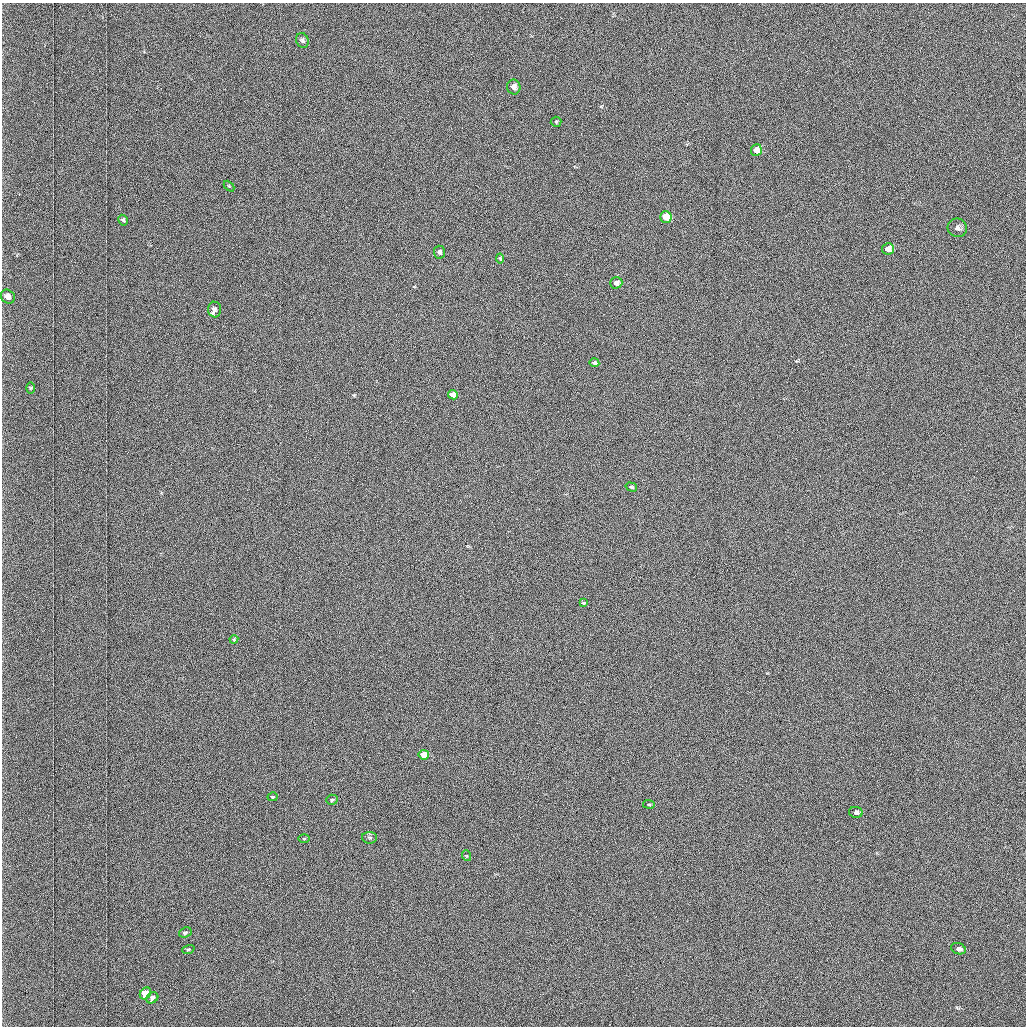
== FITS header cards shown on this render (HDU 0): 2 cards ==
NAXIS1  =                 1024 /fastest changing axis
NAXIS2  =                 1024 /next to fastest changing axis

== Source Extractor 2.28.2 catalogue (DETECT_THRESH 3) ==
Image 1024 x 1024 px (HDU 0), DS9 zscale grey, 1 PNG px = 1 image px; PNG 1028 x 1028 px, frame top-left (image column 1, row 1024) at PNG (2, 3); each listed source drawn as its Kron ellipse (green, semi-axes under 4 px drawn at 4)
Background 1030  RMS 5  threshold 14.9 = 3 sigma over >= 5 px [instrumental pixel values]
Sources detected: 33; all 33 listed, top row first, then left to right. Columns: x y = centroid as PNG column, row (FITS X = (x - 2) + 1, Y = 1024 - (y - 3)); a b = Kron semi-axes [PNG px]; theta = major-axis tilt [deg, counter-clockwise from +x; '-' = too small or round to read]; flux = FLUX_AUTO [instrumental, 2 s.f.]
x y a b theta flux
302 40 7 6 - 1100
514 87 7 6 - 2200
556 122 5 5 - 470
756 150 6 5 - 3400
229 186 6 4 -46 380
666 217 6 5 - 10000
123 220 5 4 - 660
957 228 10 9 - 1800
888 249 6 5 - 2600
440 252 6 5 - 1100
500 258 5 4 - 360
616 283 6 5 - 1200
8 297 7 6 - 2000
214 309 8 6 -86 1500
594 363 5 4 - 840
31 388 6 3 89 360
453 395 5 4 - 3300
631 487 6 3 -16 420
583 603 4 3 - 340
234 639 4 4 - 340
424 755 5 4 - 8000
273 797 5 4 - 500
332 800 6 5 - 640
649 804 6 3 -8 350
856 812 7 5 -10 1600
304 838 5 3 - 360
369 838 7 5 -3 690
467 856 5 3 - 310
185 932 6 5 - 620
188 949 6 4 18 400
959 949 7 5 -18 1500
145 993 6 5 - 6700
152 998 6 5 - 1200

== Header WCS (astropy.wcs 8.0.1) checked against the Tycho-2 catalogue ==
Header WCS as astropy/WCSLIB reads it (applying the file's SIP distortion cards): RA---TAN-SIP/DEC--TAN-SIP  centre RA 01:32:47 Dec +39:17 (23.19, +39.28 deg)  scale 1.67 arcsec/px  FOV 28.5' x 28.6'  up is -179 deg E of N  parity flipped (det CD > 0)
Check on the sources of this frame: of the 33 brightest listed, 10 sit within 2.5 arcsec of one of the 21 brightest Tycho-2 stars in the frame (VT <= 12.25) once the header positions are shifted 0.23 arcsec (0.22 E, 0.07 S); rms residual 1.07 arcsec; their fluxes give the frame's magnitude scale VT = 19.67 - 2.5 log10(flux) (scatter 0.08 mag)
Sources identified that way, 10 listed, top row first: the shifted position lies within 2.5 arcsec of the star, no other Tycho-2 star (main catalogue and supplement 1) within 5.0 arcsec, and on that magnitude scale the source's flux lands within +1.5 / -3 mag of the star's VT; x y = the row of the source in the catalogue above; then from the Tycho-2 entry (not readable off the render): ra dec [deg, ICRS J2000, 3 dp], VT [Tycho-2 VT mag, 2 dp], TYC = Tycho-2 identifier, HIP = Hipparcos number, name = IAU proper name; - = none
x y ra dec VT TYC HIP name
514 87 23.191 +39.077 11.35 2814-487-1 - -
756 150 23.046 +39.108 10.59 2814-499-1 - -
666 217 23.101 +39.138 9.93 2814-223-1 - -
957 228 22.927 +39.145 11.49 2814-623-1 - -
888 249 22.968 +39.154 11.15 2814-385-1 - -
8 297 23.495 +39.171 11.53 2814-441-1 - -
424 755 23.250 +39.386 10.12 2818-1446-1 - -
856 812 22.991 +39.416 11.51 2818-1434-1 - -
959 949 22.930 +39.480 11.71 2818-1445-1 - -
145 993 23.419 +39.495 10.08 2818-1379-1 - -